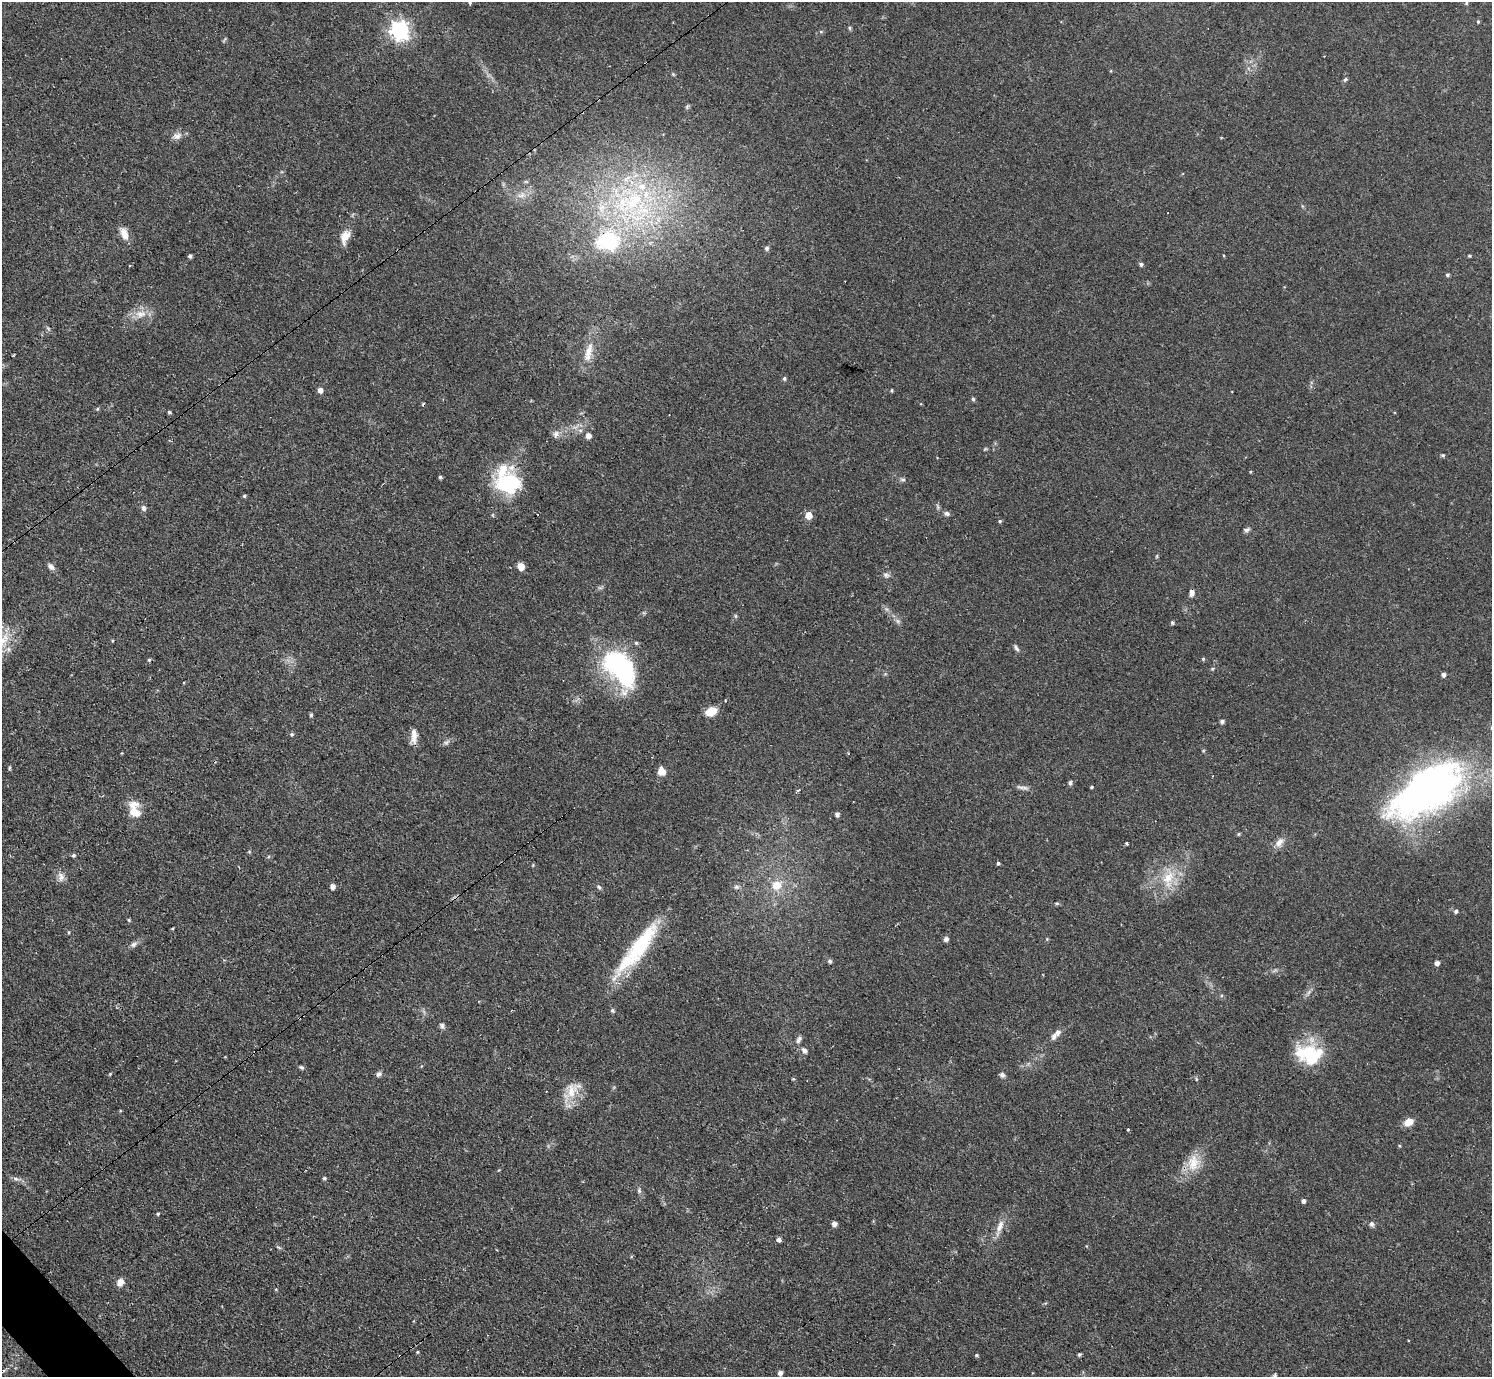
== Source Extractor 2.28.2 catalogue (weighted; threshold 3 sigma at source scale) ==
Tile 7 of 4 x 4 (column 3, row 2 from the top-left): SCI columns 3042-4531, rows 3082-4456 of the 6126 x 6131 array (HDU 1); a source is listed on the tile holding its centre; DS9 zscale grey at full resolution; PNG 1494 x 1379 px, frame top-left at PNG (2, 2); no overlay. Shown black and unused: <1% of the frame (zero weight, under 3 of 4 exposures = <1% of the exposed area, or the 3 px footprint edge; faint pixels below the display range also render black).
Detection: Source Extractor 2.28.2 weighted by HDU 2 'WHT'; one run over the whole footprint, this tile lists its part. Background 0.0738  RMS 0.006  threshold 0.027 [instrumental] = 3 sigma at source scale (4.5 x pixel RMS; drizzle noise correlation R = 1.50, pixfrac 1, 0.05/0.05 arcsec/px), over >= 5 px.
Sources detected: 145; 5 cosmic-ray / hot-pixel residue — not listed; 10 inside a brighter listed object's ellipse — not listed separately; the other 130 listed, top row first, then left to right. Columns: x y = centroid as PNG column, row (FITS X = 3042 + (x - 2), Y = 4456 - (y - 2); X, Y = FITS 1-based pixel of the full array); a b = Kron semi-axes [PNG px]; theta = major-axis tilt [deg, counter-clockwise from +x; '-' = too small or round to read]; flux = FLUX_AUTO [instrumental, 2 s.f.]
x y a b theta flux
470 3 4 4 - 0.8
1466 3 5 4 - 0.67
1478 22 4 4 - 0.68
849 28 6 4 -88 0.78
400 30 7 7 - 270
821 31 5 3 - 0.69
224 40 8 2 60 0.65
673 74 5 4 - 0.72
1345 79 7 5 48 0.99
687 107 7 4 56 0.9
177 136 12 8 34 3.4
526 182 6 4 0 0.84
642 186 12 11 - 9.3
522 195 12 8 10 4.4
622 204 67 25 -47 76
124 234 15 8 -69 6
345 237 19 11 70 6.9
609 242 18 15 -1 52
767 248 6 5 - 1.5
190 256 5 4 - 1.3
1469 256 4 3 - 0.63
1141 264 5 5 - 1.3
1447 275 5 4 - 1
140 314 17 10 1 6.9
588 351 28 10 73 9.8
13 355 2 2 - 0.67
784 378 5 5 - 1.1
320 390 5 5 - 3.3
891 390 4 4 - 0.64
973 399 5 5 - 1
97 409 5 4 - 0.73
169 412 4 3 - 0.88
556 434 9 7 45 2.6
588 436 5 5 - 3.7
985 449 6 4 18 0.65
1443 455 6 4 -19 0.81
1250 472 4 3 - 0.53
440 477 4 4 - 0.97
903 480 6 4 0 1.1
509 484 32 24 10 38
244 496 5 4 - 0.88
938 507 8 3 -71 1.1
144 508 7 6 - 1.9
947 513 7 6 - 1.7
808 515 5 5 - 10
1000 521 5 4 - 0.79
1247 530 8 5 25 1.5
1157 556 6 3 72 0.65
521 566 5 5 - 10
51 567 11 6 -35 2.2
886 575 9 7 -36 1.9
1192 593 8 6 83 2.8
735 616 6 4 -89 0.81
898 621 6 6 - 1.6
1172 623 5 4 - 1
636 643 5 5 - 0.98
1016 648 10 5 -59 1.5
1203 659 5 4 - 0.72
149 660 5 4 - 0.86
620 668 48 28 -51 74
885 674 6 4 19 0.75
1443 675 4 4 - 2.1
711 711 10 7 25 11
311 715 5 4 - 0.99
1222 721 5 4 - 1.5
292 734 5 5 - 0.95
414 736 20 8 89 5.2
446 742 8 6 53 1.5
9 768 5 4 - 0.94
662 771 8 7 - 5.8
1070 783 6 4 89 1.1
1021 787 15 4 -17 2.2
798 790 5 3 - 0.84
1428 790 86 41 35 280
135 812 13 9 -24 8.2
837 814 5 4 - 1.7
1239 834 5 3 - 0.75
1279 842 15 9 55 4.3
1127 843 3 2 - 1.3
73 855 5 5 - 1.2
998 863 4 3 - 0.97
61 876 11 8 -86 3.4
1168 878 27 16 77 17
777 885 10 9 - 9.2
333 887 5 4 - 2.9
599 887 7 5 -20 1.1
736 887 8 6 14 1.6
1057 903 5 5 - 0.79
1456 911 5 5 - 1.3
129 920 4 4 - 0.77
172 929 5 3 - 0.54
68 932 5 3 - 0.61
946 939 5 5 - 2.2
1047 939 4 4 - 0.57
134 944 8 7 - 2
637 949 76 16 52 50
830 961 5 5 - 1.3
1437 963 5 4 - 2.7
612 1010 5 5 - 1.1
442 1026 8 6 -48 1.6
1057 1032 9 8 - 2.6
798 1040 11 6 57 2.1
804 1050 9 6 -47 2.3
1309 1054 34 22 -9 30
421 1066 5 3 - 0.54
301 1067 6 5 - 1.2
110 1074 4 4 - 0.51
379 1074 8 6 34 1.7
1002 1075 6 5 - 1.8
793 1079 4 4 - 0.68
571 1091 27 15 58 12
1408 1122 12 8 31 5.3
1128 1130 3 3 - 1.3
1193 1162 24 16 82 12
324 1178 4 4 - 1.1
16 1179 8 4 -29 1.6
639 1191 7 5 -71 1.3
1303 1201 4 4 - 2.1
158 1214 4 4 - 0.81
834 1224 5 4 - 2.6
1372 1224 7 6 - 1.6
1000 1227 18 8 63 5.7
779 1240 5 5 - 1.9
1086 1246 5 3 - 0.45
120 1282 9 7 66 4.3
417 1352 3 3 - 0.59
977 1355 4 4 - 0.82
1079 1355 4 3 - 1
780 1373 4 4 - 2.7
1275 1376 7 5 81 1.1
Overlapping masked pixels (flux is a lower limit): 1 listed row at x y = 609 242
Isophote crosses this tile's border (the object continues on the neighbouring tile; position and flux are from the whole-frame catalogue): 2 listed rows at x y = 470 3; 1275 1376